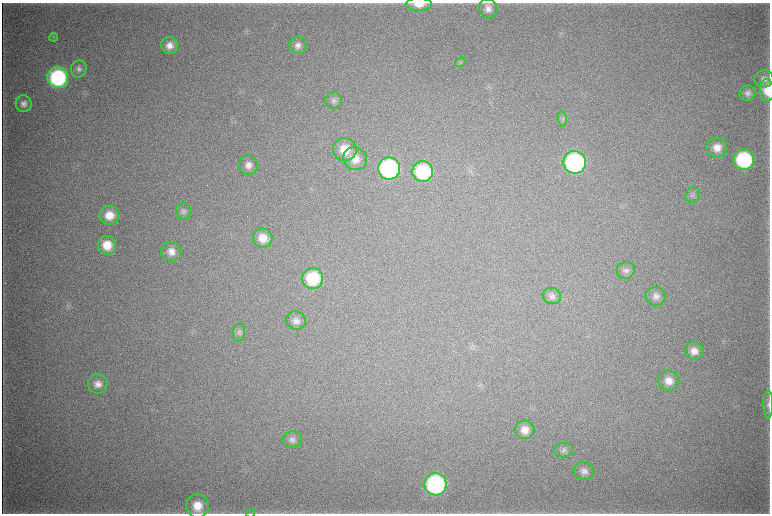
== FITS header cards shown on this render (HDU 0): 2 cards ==
NAXIS1  =                 1536 / length of data axis 1
NAXIS2  =                 1023 / length of data axis 2

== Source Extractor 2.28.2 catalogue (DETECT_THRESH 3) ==
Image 1536 x 1023 px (HDU 0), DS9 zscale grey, zoomed out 1/2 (1 PNG px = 2 x 2 image px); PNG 772 x 516 px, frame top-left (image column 1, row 1022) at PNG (2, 3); each listed source drawn as its Kron ellipse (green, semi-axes under 4 px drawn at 4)
Background 4390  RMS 38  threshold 113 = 3 sigma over >= 5 px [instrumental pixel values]
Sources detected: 48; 3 cannot appear on this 1/2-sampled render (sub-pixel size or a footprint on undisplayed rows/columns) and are neither listed nor drawn; the other 45 listed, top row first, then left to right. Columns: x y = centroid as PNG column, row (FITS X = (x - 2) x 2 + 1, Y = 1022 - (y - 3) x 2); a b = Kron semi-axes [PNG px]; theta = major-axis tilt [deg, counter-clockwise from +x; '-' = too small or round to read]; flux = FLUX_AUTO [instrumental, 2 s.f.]
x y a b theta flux
419 4 13 6 0 9.6e+04
488 9 10 9 - 6.0e+04
54 37 4 2 - 8.3e+03
298 45 8 8 - 4.8e+04
170 46 8 8 - 6.4e+04
461 62 5 4 - 1.4e+04
79 69 8 7 - 3.4e+04
58 78 10 10 - 1.1e+06
764 79 9 8 - 4.1e+04
767 90 11 7 -87 1.4e+05
747 93 8 7 - 3.4e+04
334 100 8 8 - 3.3e+04
24 104 8 8 - 4.2e+04
562 119 8 4 -84 1.7e+04
717 148 10 10 - 9.2e+04
345 149 12 11 - 1.7e+05
355 159 12 11 - 1.2e+05
744 160 10 10 - 9.0e+05
575 162 11 11 - 1.8e+06
248 165 10 9 - 5.6e+04
389 168 11 11 - 1.4e+06
423 171 10 10 - 6.2e+05
693 195 8 7 - 2.8e+04
183 211 8 7 - 2.9e+04
109 215 10 9 - 1.2e+05
263 238 10 9 - 1.1e+05
107 245 9 9 - 1.5e+05
171 252 10 9 - 7.5e+04
626 270 9 8 - 3.6e+04
313 278 10 10 - 4.5e+05
552 296 9 8 - 3.5e+04
656 296 10 9 - 4.8e+04
296 321 10 9 - 4.8e+04
239 332 9 6 85 2.3e+04
694 351 9 8 - 6.8e+04
669 381 10 10 - 8.5e+04
98 384 10 9 - 6.0e+04
768 404 14 5 90 3.1e+04
525 430 9 9 - 8.2e+04
292 440 10 8 9 3.9e+04
564 450 9 7 7 3.2e+04
584 471 10 9 - 4.6e+04
436 484 11 11 - 1.4e+06
197 506 12 11 - 1.4e+05
251 513 4 2 - 6.0e+03
At the frame edge (FLAGS 8, measured only in part): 5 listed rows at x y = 419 4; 767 90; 768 404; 197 506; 251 513
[3 sub-pixel or undisplayed-footprint detections neither listed nor drawn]